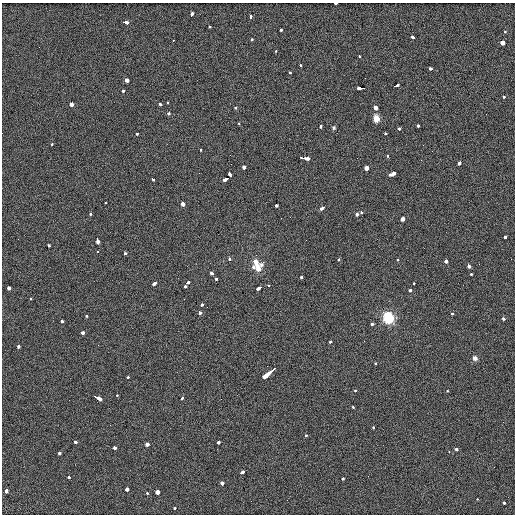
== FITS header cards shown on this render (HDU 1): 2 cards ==
NAXIS1  =                  513 / length of data axis 1
NAXIS2  =                  512 / length of data axis 2

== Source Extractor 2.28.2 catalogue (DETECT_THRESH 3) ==
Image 513 x 512 px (HDU 1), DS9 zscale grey, 1 PNG px = 1 image px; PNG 517 x 516 px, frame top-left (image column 1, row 512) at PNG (2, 3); no overlay
Background 3.14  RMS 5.3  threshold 16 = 3 sigma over >= 5 px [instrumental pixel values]
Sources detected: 125; all 125 listed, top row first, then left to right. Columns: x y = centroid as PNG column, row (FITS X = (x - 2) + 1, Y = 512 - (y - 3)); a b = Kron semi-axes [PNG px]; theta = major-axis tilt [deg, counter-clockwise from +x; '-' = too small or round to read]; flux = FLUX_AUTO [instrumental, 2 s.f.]
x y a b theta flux
335 3 4 2 - 1800
191 14 4 3 - 4300
250 16 4 3 - 2800
125 22 5 3 - 3800
210 27 3 3 - 1300
281 30 3 3 - 2100
505 32 3 2 - 1000
413 37 3 3 - 2600
173 40 3 2 - 740
252 40 3 3 - 1800
502 42 3 3 - 27000
276 51 3 2 - 760
359 56 3 3 - 8200
301 66 3 3 - 2200
431 69 3 3 - 2400
290 72 3 3 - 1300
127 80 4 3 - 7200
396 86 5 3 - 4000
361 88 7 3 0 11000
123 91 3 3 - 2400
504 97 3 3 - 1600
168 103 3 3 - 1100
71 104 3 3 - 13000
160 104 4 3 - 3400
235 108 3 2 - 2500
376 108 3 3 - 19000
168 113 3 3 - 1600
376 118 5 4 - 7500
238 123 3 2 - 1300
321 126 4 3 - 1900
418 126 3 3 - 1700
334 128 4 4 - 680
400 128 3 3 - 4700
137 134 3 3 - 2900
385 134 3 3 - 2200
52 144 3 2 - 800
200 150 3 3 - 870
388 156 3 3 - 1900
304 158 9 3 -8 11000
421 160 2 2 - 240
459 163 4 3 - 2700
244 167 3 3 - 13000
366 168 3 3 - 12000
392 174 6 3 21 5600
230 175 5 3 - 3500
152 179 3 3 - 2200
226 179 6 3 30 5900
105 203 3 2 - 1200
183 204 3 3 - 25000
276 205 3 3 - 4000
322 208 5 3 - 2900
361 212 3 3 - 1600
91 214 3 3 - 820
357 214 3 3 - 3100
403 219 3 3 - 6200
505 237 3 3 - 2300
97 240 6 3 -78 6200
306 240 2 2 - 200
49 246 3 3 - 1500
98 251 3 3 - 860
125 254 3 3 - 2000
229 259 3 3 - 1800
338 260 3 3 - 1100
397 260 3 2 - 820
446 261 3 3 - 4800
256 262 9 7 -76 2200
261 265 7 6 - 1000
469 266 4 3 - 4200
253 267 6 6 - 890
258 269 8 7 - 2200
212 273 4 3 - 2700
471 274 3 3 - 1200
217 278 3 3 - 2200
301 278 3 3 - 1500
155 283 5 3 - 4500
187 283 4 3 - 3100
414 283 3 2 - 660
269 285 3 2 - 810
185 286 3 3 - 2200
9 288 3 3 - 12000
259 288 5 3 - 5000
410 290 3 3 - 2900
30 299 3 3 - 790
202 305 3 3 - 4300
200 312 4 3 - 1900
452 314 3 3 - 1200
87 316 3 3 - 1500
388 318 6 5 - 41000
503 319 3 3 - 2500
62 321 3 3 - 1700
372 324 3 3 - 2100
83 333 4 3 - 3500
364 341 2 2 - 250
331 342 3 3 - 1900
19 346 3 3 - 2400
475 358 5 4 - 1700
376 363 3 3 - 980
269 373 14 3 39 19000
128 377 3 2 - 1300
355 390 3 3 - 1100
447 391 3 3 - 790
117 395 3 3 - 930
97 398 8 3 -26 7700
183 398 3 3 - 9600
353 407 3 2 - 2000
374 427 3 3 - 1700
306 435 3 3 - 2100
76 442 3 3 - 6900
218 442 3 3 - 3400
147 444 4 3 - 1100
115 448 3 3 - 3300
456 449 3 3 - 2500
449 452 3 2 - 700
59 453 3 3 - 11000
242 472 4 3 - 4300
69 477 3 2 - 2000
342 479 3 3 - 1700
222 483 3 3 - 5000
127 489 3 3 - 15000
6 490 4 3 - 4000
157 492 3 3 - 10000
147 493 3 2 - 1400
477 499 3 2 - 1700
504 503 3 3 - 2800
174 508 3 3 - 1800
At the frame edge (FLAGS 8, measured only in part): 1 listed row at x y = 335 3